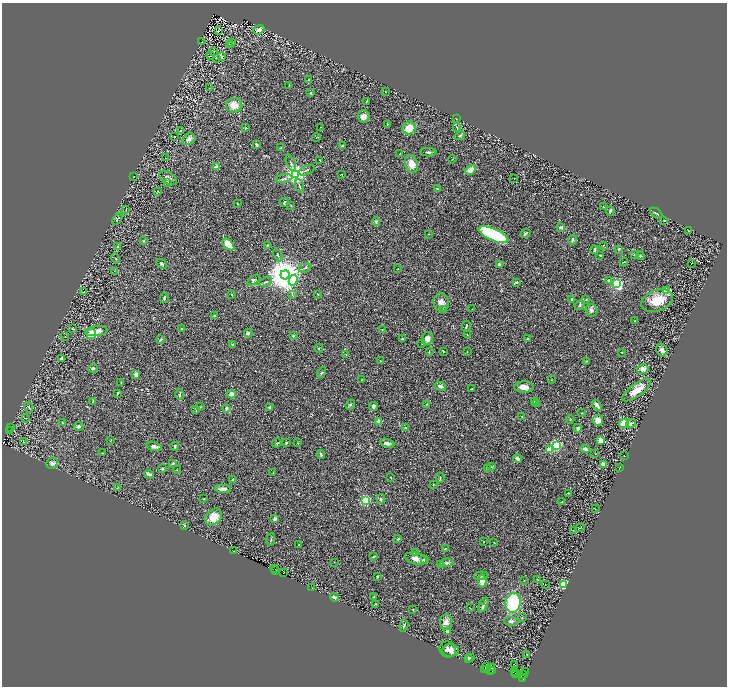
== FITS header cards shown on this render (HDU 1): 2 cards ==
NAXIS1  =                 1449
NAXIS2  =                 1368

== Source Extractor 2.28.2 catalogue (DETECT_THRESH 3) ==
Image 1449 x 1368 px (HDU 1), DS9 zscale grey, zoomed out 1/2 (1 PNG px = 2 x 2 image px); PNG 729 x 688 px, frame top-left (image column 1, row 1367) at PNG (2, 3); each listed source drawn as its Kron ellipse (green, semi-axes under 4 px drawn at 4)
Background 0.404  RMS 0.028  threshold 0.0851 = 3 sigma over >= 5 px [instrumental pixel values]
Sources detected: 333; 60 cannot appear on this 1/2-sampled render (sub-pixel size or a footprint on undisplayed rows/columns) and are neither listed nor drawn; the other 273 listed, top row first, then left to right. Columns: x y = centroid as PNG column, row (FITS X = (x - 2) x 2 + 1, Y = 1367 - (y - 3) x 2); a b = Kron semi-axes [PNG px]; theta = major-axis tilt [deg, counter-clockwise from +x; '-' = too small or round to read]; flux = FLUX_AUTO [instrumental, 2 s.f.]
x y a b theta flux
259 30 6 3 21 25
219 31 2 2 - 55
202 42 3 1 - 1.6
232 43 3 3 - 3.3
229 44 2 1 - 1.5
214 52 3 2 - 1.7
211 55 2 2 - 13
221 57 4 3 - 15
216 58 2 2 - 2
308 80 2 2 - 2.6
289 85 3 2 - 2.6
209 88 2 1 - 1.3
386 92 2 1 - 1.9
311 93 3 3 - 5.7
366 101 3 2 - 3.1
234 105 8 7 - 57
364 116 6 6 - 25
457 119 3 2 - 2.6
387 125 3 2 - 4.1
321 127 2 2 - 2
457 127 5 3 - 6.2
245 128 3 2 - 3.9
409 128 7 6 - 69
180 131 4 3 - 9.9
175 136 2 2 - 2.7
460 136 5 3 - 9.8
316 137 4 2 - 2.6
189 139 7 5 36 21
257 145 4 3 - 5.2
342 146 3 2 - 4.1
281 148 3 2 - 8.4
428 152 8 3 -3 8.8
400 154 3 1 - 3.3
165 158 3 2 - 1.6
452 159 4 1 - 2.5
320 160 2 2 - 6.1
291 163 9 3 -67 9.2
411 164 9 6 -70 65
216 167 2 2 - 68
306 170 9 2 24 6
470 170 6 4 25 34
295 174 3 3 - 4300
341 174 2 1 - 2
134 176 2 1 - 1.7
168 178 10 5 -35 24
514 178 2 2 - 1.3
284 179 8 3 10 9.7
167 182 4 3 - 6.4
299 186 7 2 -69 6
437 188 3 2 - 3.4
158 191 3 2 - 2.7
284 202 4 2 - 6.2
237 204 3 2 - 3
291 205 3 2 - 2.8
603 207 3 2 - 3.4
126 210 3 2 - 2.8
610 211 5 3 - 11
656 213 7 2 -31 8.4
117 219 6 3 53 6.5
664 220 2 1 - 3
376 222 4 3 - 5.6
561 227 4 3 - 12
688 231 2 1 - 2.9
525 233 5 3 - 7.7
428 234 2 1 - 2.9
493 235 16 6 -24 710
572 240 4 3 - 11
144 241 4 3 - 5
228 244 7 4 -44 66
267 245 4 2 - 4.3
603 245 4 2 - 2.6
118 247 2 2 - 24
619 249 3 2 - 4.4
594 250 4 2 - 6.7
634 254 3 3 - 4.3
278 255 7 2 -66 4.9
600 255 3 2 - 4.3
640 256 4 4 - 7.6
115 258 5 2 - 4.1
624 262 4 2 - 3.4
691 263 2 1 - 55
161 264 6 4 -43 8
499 264 2 2 - 49
305 268 6 2 22 6.6
398 268 2 2 - 2
114 271 2 2 - 2
285 275 4 4 - 16000
253 280 7 4 34 9.4
293 280 5 3 - 190
608 281 2 2 - 5.6
265 282 7 3 23 7.8
517 282 4 3 - 8.5
617 284 4 3 - 1000
667 291 3 3 - 270
84 292 4 2 - 3.2
318 294 4 2 - 3.7
232 295 4 3 - 3.3
292 295 4 3 - 4.8
164 298 5 3 - 7.1
572 299 2 2 - 10
586 299 3 2 - 2.9
657 301 16 10 20 120
441 303 9 8 - 33
580 305 5 3 - 7.1
472 309 2 2 - 2
443 310 2 2 - 2
591 310 6 6 - 18
215 316 3 3 - 7.2
635 320 2 2 - 1.8
466 326 5 2 - 8
73 328 4 2 - 3.4
182 329 3 2 - 4.5
382 329 3 2 - 2.4
96 331 11 5 6 43
248 333 4 4 - 7.9
91 334 5 5 - 53
467 335 2 1 - 2.9
293 336 4 3 - 5.5
65 337 2 1 - 1.3
527 338 2 2 - 2.9
403 339 3 2 - 9.3
427 339 6 5 - 33
161 340 4 2 - 5.8
422 343 3 2 - 3.3
232 345 2 2 - 12
319 349 4 3 - 5.9
662 350 6 5 - 23
443 351 3 1 - 4
429 352 3 2 - 3.1
467 352 2 2 - 2.3
622 352 2 2 - 2.9
346 355 2 1 - 1.5
62 359 3 3 - 12
380 361 2 2 - 2.1
587 361 4 3 - 4.4
93 368 5 4 - 13
643 369 6 5 - 45
321 373 6 3 61 6.9
136 374 4 3 - 17
362 380 2 2 - 1.9
551 380 2 2 - 1.7
121 383 4 2 - 4
440 386 5 3 - 20
524 387 9 5 -1 38
472 389 3 1 - 4.4
637 390 17 6 36 90
118 393 4 2 - 5.3
180 394 6 3 -90 6.7
231 394 4 3 - 33
93 401 4 3 - 4.2
534 401 2 2 - 2.2
426 404 2 2 - 2.1
536 404 3 2 - 2.5
350 405 5 4 - 6.6
597 405 6 2 -51 22
373 406 4 3 - 13
29 407 5 3 - 7.1
200 407 3 2 - 3.9
270 407 2 2 - 34
226 409 4 2 - 8.1
196 410 3 2 - 2.6
582 413 3 2 - 3.1
522 416 2 2 - 3.2
25 418 3 2 - 2.7
570 420 4 2 - 3.6
598 420 5 5 - 40
379 422 2 2 - 140
62 423 4 2 - 3.3
631 423 5 3 - 19
624 424 5 4 - 91
79 426 5 4 - 13
11 427 3 2 - 2.6
406 427 3 3 - 7.7
578 428 4 3 - 13
10 431 2 2 - 4.5
111 440 3 2 - 1.9
600 441 4 4 - 35
24 442 2 1 - 55
277 443 5 3 - 7.3
286 443 4 3 - 5.9
297 443 2 2 - 2.7
387 443 7 4 -15 19
556 445 3 3 - 850
154 446 8 3 -16 20
175 446 4 3 - 6.5
585 449 5 3 - 13
549 450 3 2 - 140
102 453 2 1 - 1.7
321 454 4 2 - 7.2
595 454 2 2 - 2.3
625 456 2 1 - 1.3
517 458 4 3 - 17
173 463 4 3 - 5.7
52 464 6 5 - 12
603 464 4 3 - 24
491 467 3 3 - 4.2
619 468 3 1 - 1.4
162 469 4 3 - 6.6
487 469 3 2 - 3.6
177 470 4 2 - 2.2
273 473 3 2 - 2.1
149 474 5 2 - 19
391 478 3 2 - 3.1
440 478 5 2 - 6.5
233 480 3 2 - 6.7
433 484 2 2 - 2.2
117 488 4 2 - 3
223 489 8 4 -3 22
568 493 3 2 - 3.9
203 499 3 2 - 3.4
381 499 5 3 - 7.6
365 500 3 3 - 750
562 502 2 1 - 1.8
595 509 2 2 - 1.9
213 517 9 7 44 92
275 519 3 2 - 27
184 526 4 3 - 5.4
580 528 4 1 - 2.7
573 530 3 1 - 1.5
398 539 3 3 - 8.9
271 540 6 2 85 5
484 542 3 2 - 1.9
494 542 2 2 - 2
298 545 2 1 - 2.6
445 549 3 1 - 3.3
234 551 2 1 - 4.9
415 553 4 3 - 6.2
373 556 3 2 - 4.8
416 559 11 5 -12 35
424 559 3 3 - 9.1
334 562 2 1 - 2.5
447 563 7 4 4 11
440 564 3 3 - 7.1
275 568 2 1 - 42
276 571 2 1 - 63
283 573 3 1 - 23
377 576 4 3 - 4.1
481 576 7 3 4 8.1
524 580 3 2 - 1.8
538 580 3 2 - 2.9
482 581 6 4 88 51
545 585 2 2 - 1.5
564 585 3 3 - 510
312 588 2 1 - 1.6
334 597 4 3 - 10
373 597 3 2 - 2.7
513 603 10 7 79 400
375 604 3 2 - 2.7
483 605 7 3 62 13
470 608 4 1 - 2
482 608 3 2 - 5
413 609 2 2 - 4.8
522 617 3 3 - 3.3
511 621 7 4 -2 14
446 622 8 6 81 27
404 625 6 2 73 5.3
448 631 3 3 - 13
448 649 9 7 -37 26
451 650 8 6 -2 31
527 654 3 2 - 3.2
471 657 2 2 - 2.3
468 659 3 2 - 3.4
514 665 3 1 - 2
486 666 2 1 - 21
491 668 2 1 - 5.8
484 669 2 1 - 110
493 670 2 1 - 19
491 671 2 1 - 20
526 671 2 1 - 15
514 673 4 1 - 30
524 674 2 2 - 160
515 675 2 1 - 52
523 678 3 1 - 220
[60 sub-pixel or undisplayed-footprint detections neither listed nor drawn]